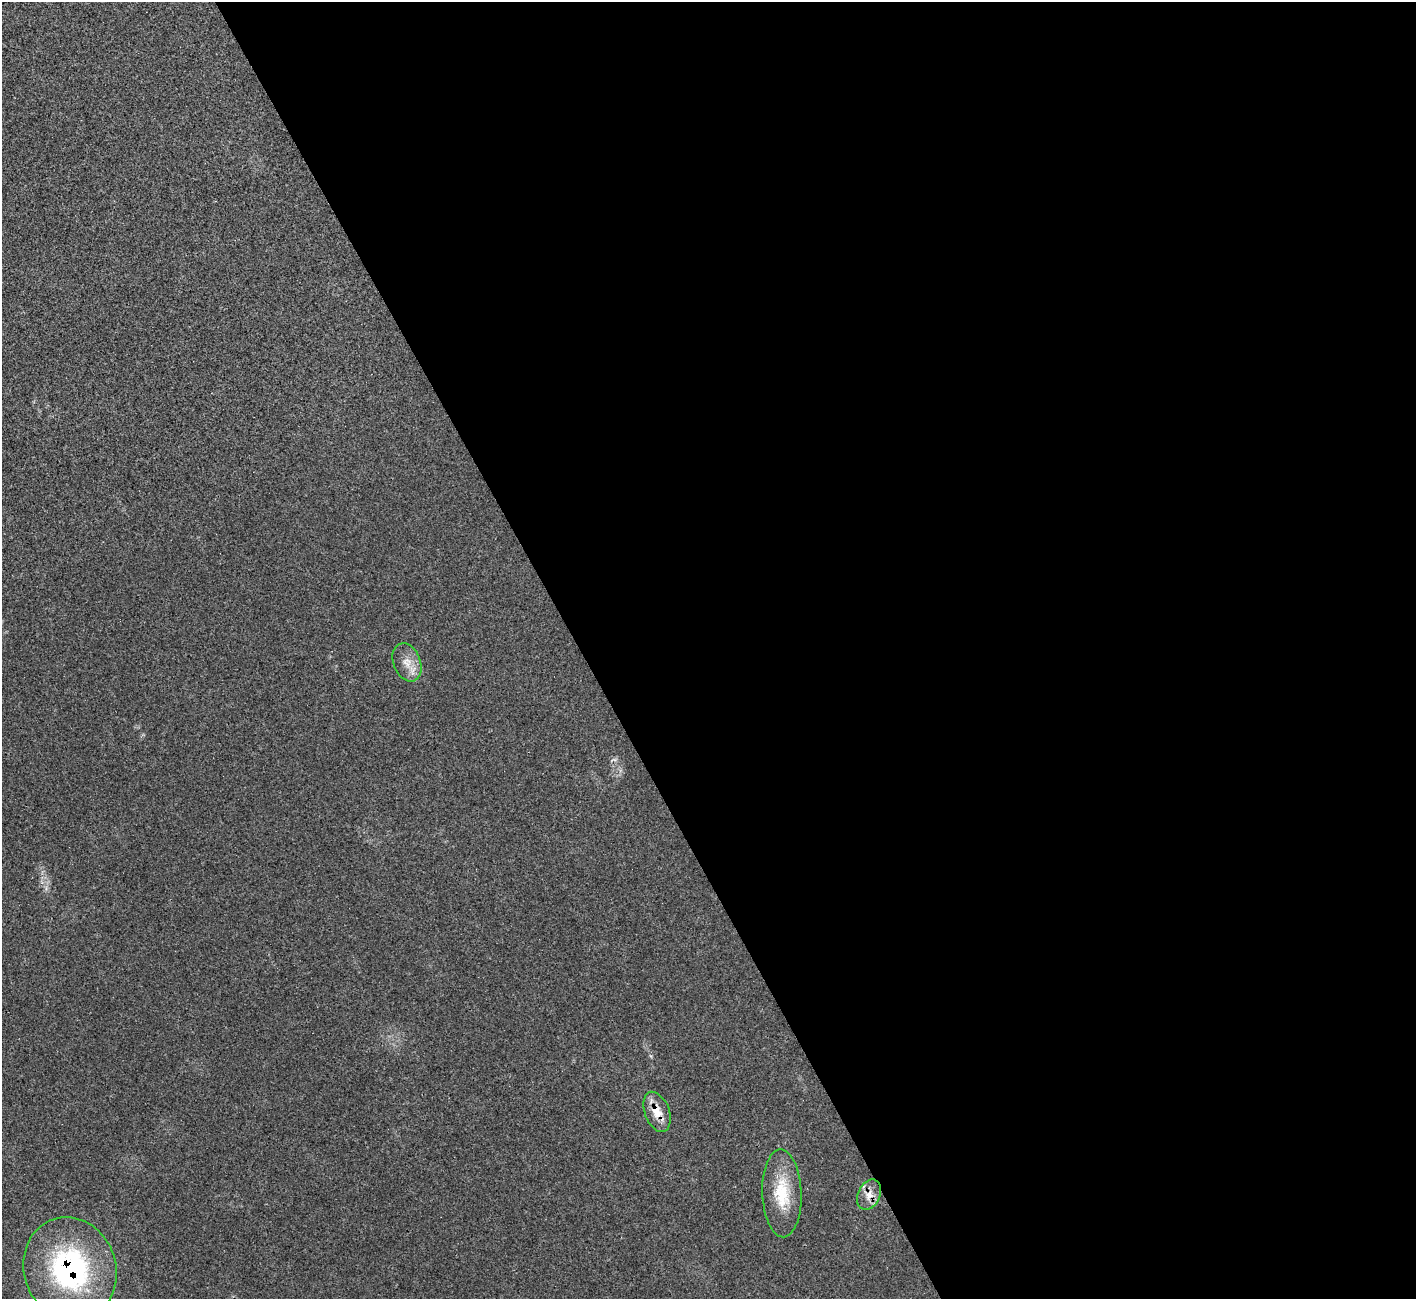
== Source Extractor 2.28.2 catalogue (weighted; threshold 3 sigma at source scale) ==
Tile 8 of 4 x 4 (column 4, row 2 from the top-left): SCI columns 4288-5701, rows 2799-4095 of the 5751 x 5730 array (HDU 1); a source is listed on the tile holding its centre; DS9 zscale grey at full resolution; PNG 1418 x 1301 px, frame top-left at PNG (2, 2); each listed source drawn as its Kron ellipse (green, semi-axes under 4 px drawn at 4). Shown black and unused: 59% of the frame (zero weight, under 3 of 4 exposures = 2% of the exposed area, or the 3 px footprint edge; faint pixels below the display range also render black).
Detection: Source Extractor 2.28.2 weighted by HDU 2 'WHT'; one run over the whole footprint, this tile lists its part. Background 0.0219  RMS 0.0044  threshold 0.0199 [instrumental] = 3 sigma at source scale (4.5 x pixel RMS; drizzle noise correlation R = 1.50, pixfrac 1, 0.05/0.05 arcsec/px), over >= 5 px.
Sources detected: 5; all 5 listed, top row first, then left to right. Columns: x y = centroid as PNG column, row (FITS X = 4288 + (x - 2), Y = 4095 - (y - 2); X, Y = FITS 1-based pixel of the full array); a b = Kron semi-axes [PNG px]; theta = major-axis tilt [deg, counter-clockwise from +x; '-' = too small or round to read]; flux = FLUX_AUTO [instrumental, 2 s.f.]
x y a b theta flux
407 662 20 13 -68 6.3
657 1112 21 12 -70 7.7
782 1193 44 19 -88 19
869 1195 16 11 64 4.6
70 1269 52 46 -71 86
Overlapping masked pixels (flux is a lower limit): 3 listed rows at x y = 657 1112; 869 1195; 70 1269